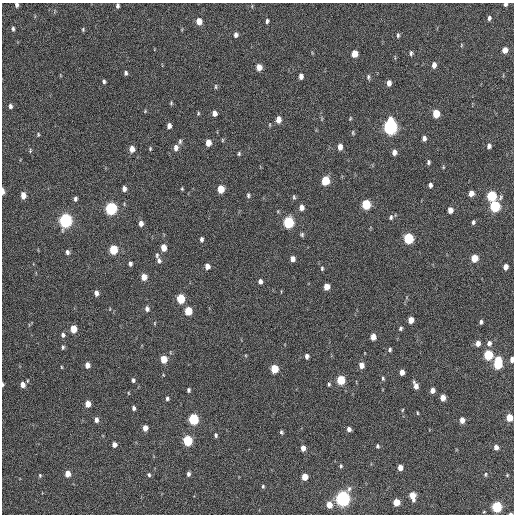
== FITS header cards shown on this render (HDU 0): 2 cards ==
NAXIS1  =                  512 / Axis length
NAXIS2  =                  512 / Axis length

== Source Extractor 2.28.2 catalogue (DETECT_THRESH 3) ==
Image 512 x 512 px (HDU 0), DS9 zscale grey, 1 PNG px = 1 image px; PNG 516 x 516 px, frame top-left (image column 1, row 512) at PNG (2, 3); no overlay
Background 211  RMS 15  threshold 43.7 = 3 sigma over >= 5 px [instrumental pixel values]
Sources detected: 159; all 159 listed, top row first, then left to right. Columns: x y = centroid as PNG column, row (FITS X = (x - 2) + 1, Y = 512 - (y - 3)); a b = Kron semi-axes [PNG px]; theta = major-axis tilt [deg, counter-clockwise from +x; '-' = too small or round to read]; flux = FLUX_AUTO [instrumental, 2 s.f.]
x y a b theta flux
505 4 4 3 - 2600
17 5 5 4 - 3100
117 6 5 3 - 2400
489 18 6 4 85 2500
199 21 6 5 - 11000
267 21 5 4 - 2000
13 29 6 3 -83 1900
83 29 5 4 - 1100
236 35 5 4 - 3200
398 35 5 3 - 1800
461 45 5 3 - 900
505 50 5 5 - 8100
411 53 6 5 - 1900
354 54 6 5 - 14000
434 65 6 4 83 5600
259 67 6 5 - 9600
126 73 5 4 - 2100
301 76 5 4 - 4400
368 77 7 4 89 1800
104 81 4 3 - 1800
389 83 6 4 84 5500
216 87 7 3 90 1300
171 103 5 4 - 1100
10 106 5 4 - 2600
145 111 5 4 - 920
198 113 5 4 - 1100
214 113 5 4 - 5100
436 114 6 5 - 23000
350 118 6 3 70 960
278 119 6 4 87 8400
270 125 5 3 - 860
169 126 5 4 - 4100
390 127 7 6 - 290000
353 133 6 4 -73 1200
38 134 4 3 - 1100
424 138 5 4 - 3400
222 140 5 3 - 990
180 141 7 5 88 2000
208 142 6 4 89 9100
489 146 6 5 - 3200
176 147 7 5 88 4900
340 147 6 4 -89 6400
132 149 6 5 - 7900
150 149 4 4 - 1100
30 151 6 4 81 1100
394 152 5 4 - 5000
239 154 5 4 - 1300
428 162 5 4 - 1800
443 167 5 3 - 900
325 181 6 5 - 32000
430 185 5 4 - 2900
124 188 5 4 - 4400
182 189 4 3 - 1000
221 189 6 5 - 19000
3 191 6 3 -88 5300
471 193 5 4 - 7500
23 195 5 4 - 10000
248 195 6 4 85 1900
491 196 6 5 - 59000
294 197 6 4 -81 1500
501 197 9 5 63 2100
75 199 5 4 - 2600
366 204 6 5 - 49000
495 206 6 6 - 79000
301 207 6 5 - 5500
111 208 6 5 - 130000
450 210 5 4 - 7100
391 217 6 5 - 2100
65 220 7 6 - 220000
288 222 6 5 - 88000
473 222 5 4 - 1800
141 223 6 5 - 4800
302 234 5 5 - 1700
408 238 6 5 - 72000
201 239 5 4 - 2400
163 248 6 4 -86 11000
113 250 6 5 - 36000
67 252 6 5 - 2500
157 255 7 5 85 1800
474 258 6 5 - 19000
292 259 5 4 - 5400
159 261 8 5 -72 3000
130 264 5 4 - 2500
207 266 5 4 - 6000
506 267 5 4 - 6300
322 268 6 4 89 1400
144 277 6 5 - 9300
260 281 5 4 - 3900
326 287 5 5 - 9300
96 293 6 4 -87 4500
181 299 6 5 - 38000
147 309 6 5 - 3400
188 311 6 5 - 27000
411 320 5 4 - 9100
481 322 5 4 - 2200
400 328 5 4 - 1500
73 329 5 5 - 18000
63 335 5 5 - 2800
373 337 5 4 - 8500
478 343 5 4 - 6400
489 343 6 5 - 4100
63 347 6 4 89 1700
390 350 5 4 - 1700
488 355 6 5 - 52000
307 356 5 4 - 3400
164 359 5 5 - 18000
512 360 5 3 - 5200
498 363 9 5 85 58000
87 365 5 4 - 6000
361 365 6 5 - 7000
61 367 5 3 - 780
274 369 6 5 - 27000
402 372 5 4 - 6800
383 379 5 4 - 1400
133 380 5 3 - 2000
341 380 6 5 - 40000
3 384 4 3 - 1700
329 384 5 4 - 1500
23 385 5 4 - 7100
416 386 7 4 -72 6700
188 390 5 4 - 1900
432 390 5 4 - 5100
128 393 4 3 - 750
167 398 5 4 - 2000
442 398 5 4 - 11000
88 404 5 4 - 11000
134 408 5 4 - 2500
402 410 5 3 - 820
417 413 4 2 - 870
509 418 5 4 - 18000
193 419 6 5 - 80000
96 420 5 4 - 4200
462 420 5 4 - 7700
145 428 5 4 - 6300
349 429 4 4 - 3700
281 432 5 4 - 1500
216 435 5 4 - 1900
188 440 6 5 - 59000
114 445 4 4 - 4800
377 446 5 4 - 1600
496 447 5 4 - 5300
303 448 5 4 - 7200
341 466 5 4 - 1300
400 467 5 4 - 7800
68 474 5 4 - 9700
188 474 5 4 - 2500
485 474 6 5 - 1500
40 475 5 4 - 1200
149 475 5 4 - 1600
507 475 5 4 - 1000
305 477 5 4 - 12000
263 486 5 4 - 1300
412 496 7 5 -78 13000
343 498 7 6 - 330000
396 502 5 5 - 18000
329 505 6 5 - 10000
497 507 6 5 - 76000
484 512 4 3 - 800
510 513 3 2 - 1700
At the frame edge (FLAGS 8, measured only in part): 8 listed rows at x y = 505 4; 17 5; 117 6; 3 191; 512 360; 3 384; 509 418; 510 513